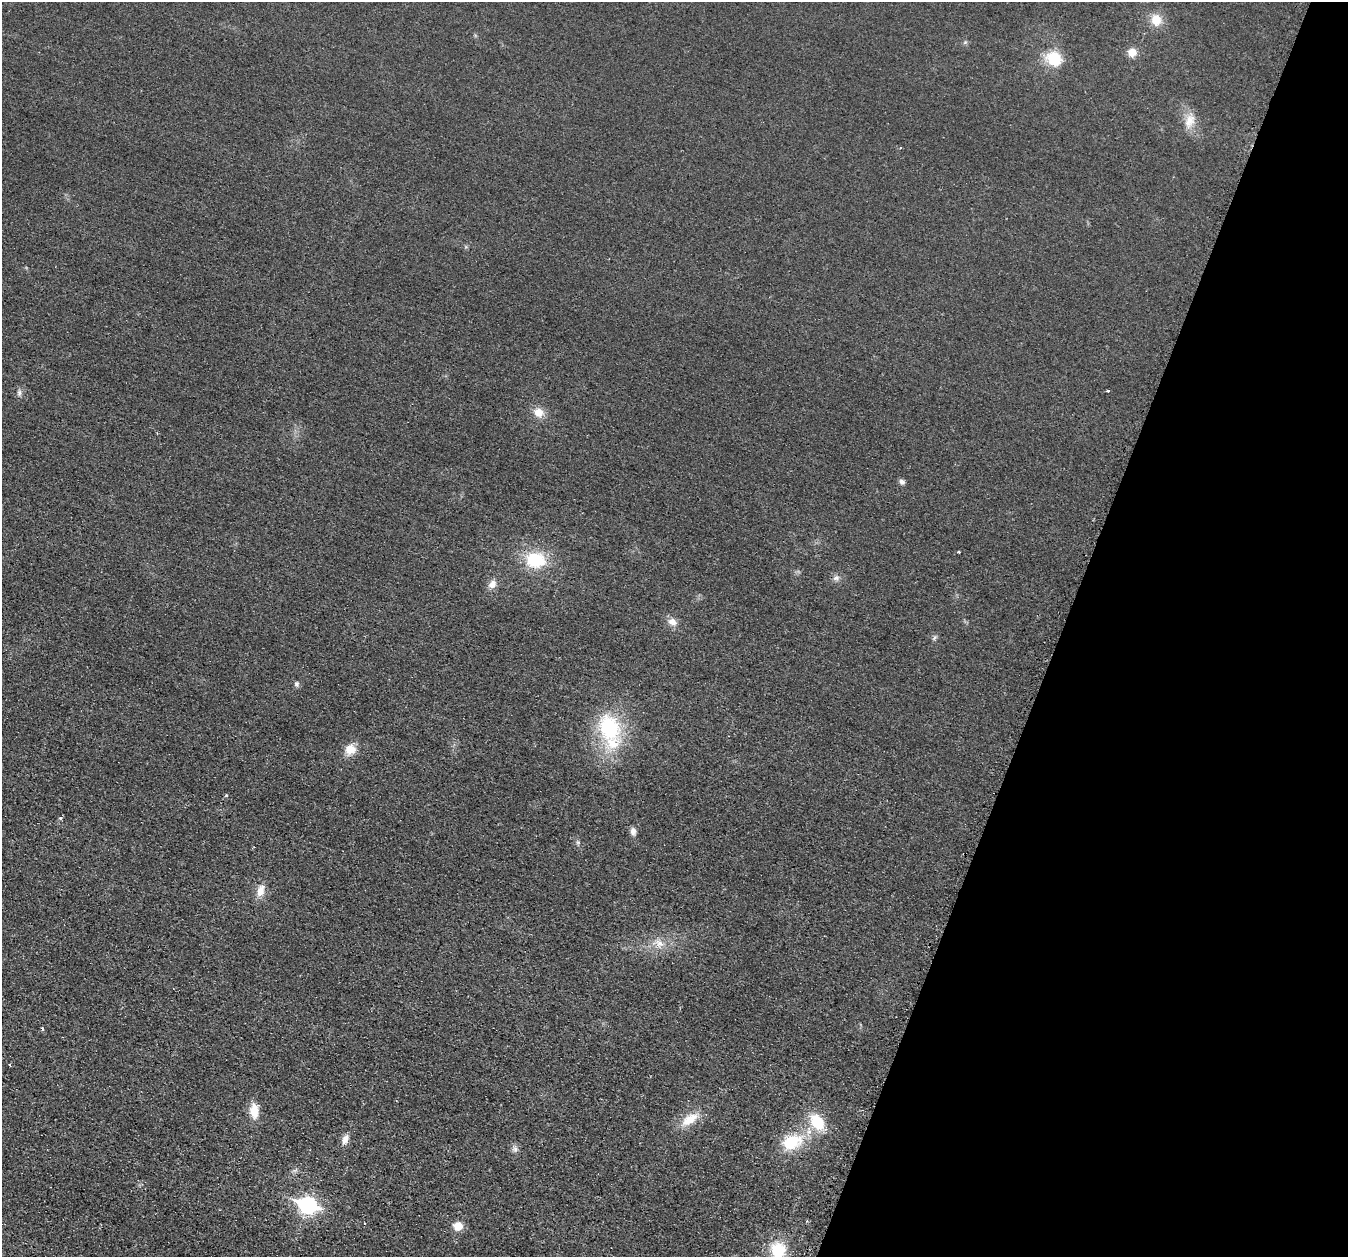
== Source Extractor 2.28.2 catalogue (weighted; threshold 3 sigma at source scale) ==
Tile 8 of 4 x 4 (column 4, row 2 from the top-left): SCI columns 4062-5407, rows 2665-3919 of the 5436 x 5458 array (HDU 1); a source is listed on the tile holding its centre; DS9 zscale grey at full resolution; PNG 1350 x 1259 px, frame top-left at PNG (2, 2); no overlay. Shown black and unused: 21% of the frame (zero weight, under 2 of 3 exposures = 3% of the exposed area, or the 3 px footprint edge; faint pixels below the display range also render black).
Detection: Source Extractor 2.28.2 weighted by HDU 2 'WHT'; one run over the whole footprint, this tile lists its part. Background 0.021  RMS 0.0087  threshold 0.0391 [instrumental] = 3 sigma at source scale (4.5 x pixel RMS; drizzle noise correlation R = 1.50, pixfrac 1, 0.05/0.05 arcsec/px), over >= 5 px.
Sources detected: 34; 1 inside a brighter listed object's ellipse — not listed separately; the other 33 listed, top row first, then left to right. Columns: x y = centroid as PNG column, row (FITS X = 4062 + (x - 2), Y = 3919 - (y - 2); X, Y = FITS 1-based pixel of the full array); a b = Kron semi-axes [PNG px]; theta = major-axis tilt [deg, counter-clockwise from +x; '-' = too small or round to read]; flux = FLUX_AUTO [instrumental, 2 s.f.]
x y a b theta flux
1156 20 14 12 -75 12
1132 52 9 8 - 8.5
1054 58 16 13 -37 27
1189 121 21 13 68 11
1108 391 3 3 - 2.4
19 393 8 5 -81 2.4
538 412 11 11 - 9.4
902 482 6 6 - 3.1
959 551 3 2 - 1.2
535 560 22 18 -8 38
836 578 10 7 19 3.2
492 584 11 8 52 5.8
672 622 12 9 -29 5.9
934 638 7 4 71 1.6
297 684 7 6 - 2
609 728 31 24 -74 65
351 749 12 11 - 11
60 818 5 4 - 1.4
633 831 10 7 -86 3.4
260 891 17 9 73 8.3
660 943 8 6 -46 4.2
42 1028 3 3 - 1.8
10 1065 3 3 - 1.2
254 1111 14 8 -86 15
690 1119 25 12 34 15
817 1122 20 14 -56 27
345 1139 13 7 69 5.4
791 1142 26 17 19 34
515 1149 8 6 -90 2.8
308 1205 9 7 -20 250
365 1223 3 2 - 0.97
458 1226 6 6 - 20
778 1250 22 19 -82 25
Isophote crosses this tile's border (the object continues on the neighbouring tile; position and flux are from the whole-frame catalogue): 1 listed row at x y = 778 1250
Unlisted compact peaks at least as high as the median listed source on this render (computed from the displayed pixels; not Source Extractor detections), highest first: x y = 226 795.